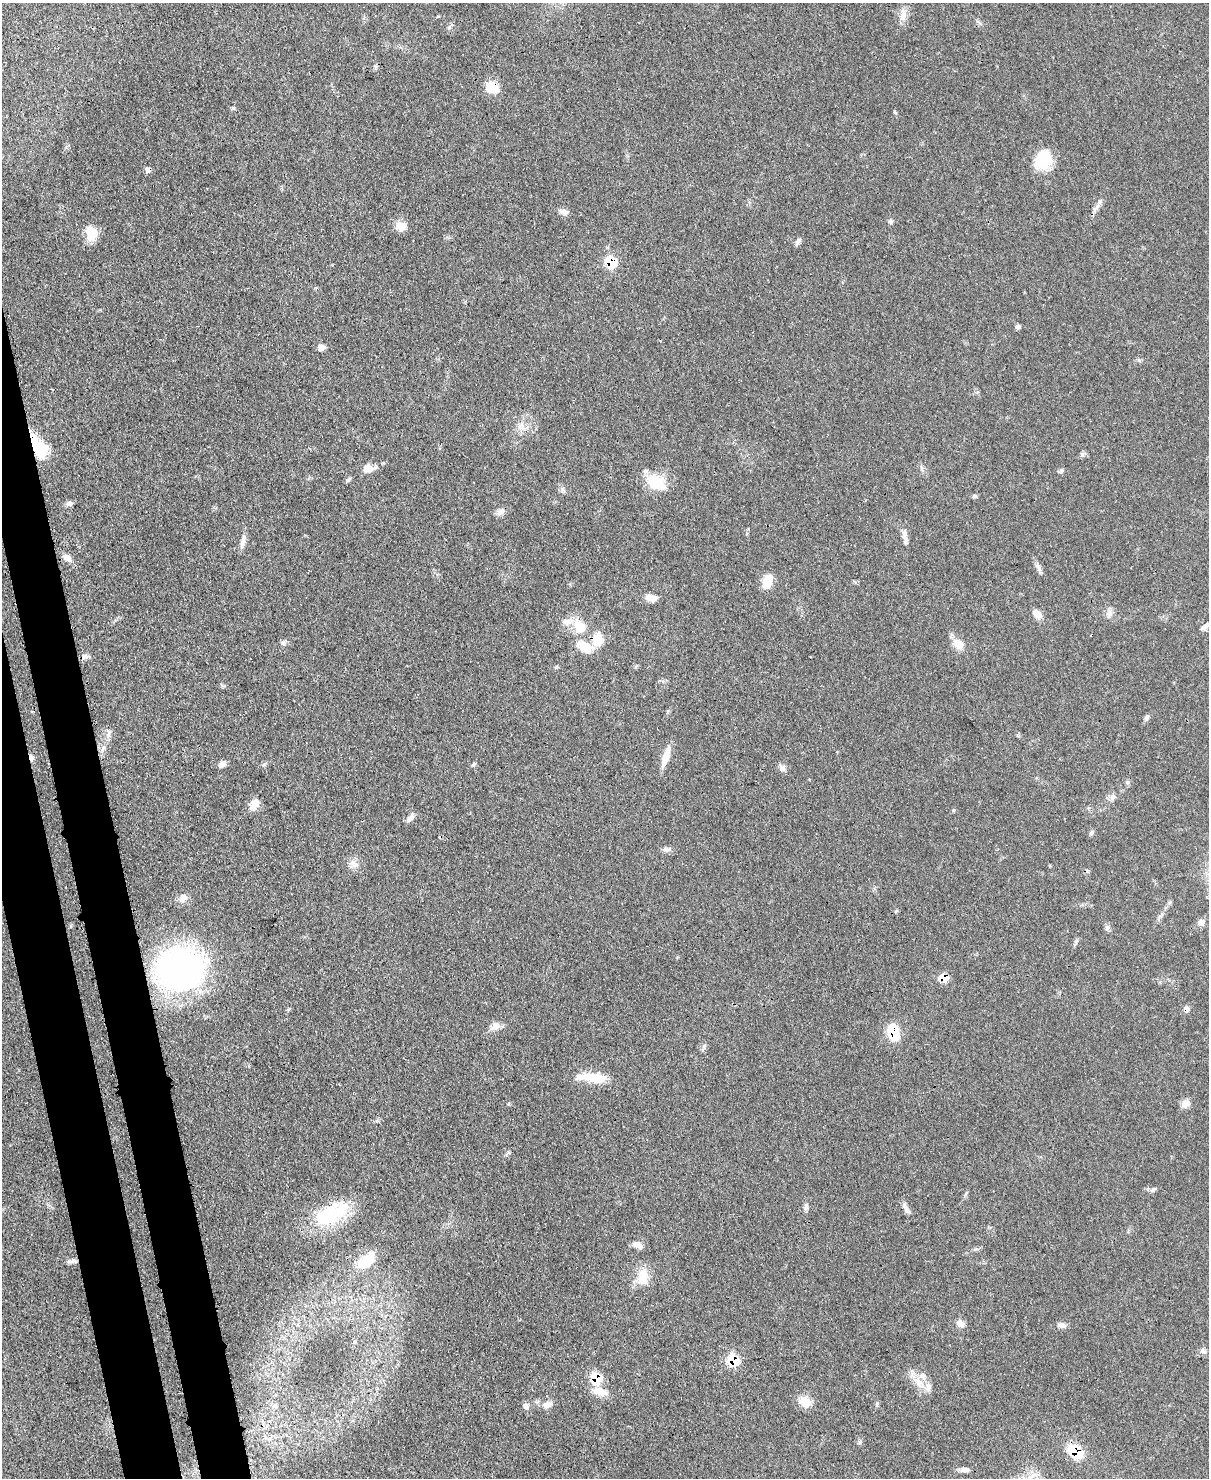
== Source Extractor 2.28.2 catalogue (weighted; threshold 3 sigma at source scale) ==
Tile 7 of 4 x 3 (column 3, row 2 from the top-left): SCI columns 2494-3700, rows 1690-3165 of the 4991 x 4970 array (HDU 1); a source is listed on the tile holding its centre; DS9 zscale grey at full resolution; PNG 1211 x 1480 px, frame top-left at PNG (2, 3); no overlay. Shown black and unused: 5% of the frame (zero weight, under 3 of 4 exposures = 9% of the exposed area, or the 3 px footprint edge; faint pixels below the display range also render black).
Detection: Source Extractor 2.28.2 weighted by HDU 2 'WHT'; one run over the whole footprint, this tile lists its part. Background 0.0551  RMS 0.004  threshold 0.0181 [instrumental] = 3 sigma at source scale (4.5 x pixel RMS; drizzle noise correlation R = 1.50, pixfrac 1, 0.05/0.05 arcsec/px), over >= 5 px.
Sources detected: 96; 4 inside a brighter listed object's ellipse — not listed separately; the other 92 listed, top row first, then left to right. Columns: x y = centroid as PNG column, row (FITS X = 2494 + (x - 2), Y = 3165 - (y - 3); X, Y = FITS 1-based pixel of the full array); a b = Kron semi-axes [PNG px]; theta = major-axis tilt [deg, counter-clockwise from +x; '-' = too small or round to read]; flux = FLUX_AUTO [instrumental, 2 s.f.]
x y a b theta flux
903 15 17 8 76 3.3
449 27 8 4 46 0.82
492 87 14 11 -39 7.9
895 112 6 4 -88 0.48
1043 160 22 17 67 14
148 170 7 6 - 1.6
1100 201 9 5 63 1.3
1094 209 7 7 - 1.2
564 212 11 7 -12 1.9
890 221 7 5 20 0.74
401 226 13 11 -8 3.9
91 233 18 13 -68 6.8
798 241 11 5 52 1.2
610 262 7 6 - 18
1018 327 6 6 - 0.87
321 347 8 7 - 2.2
520 426 11 5 27 1.9
38 447 31 14 -59 15
1082 455 7 5 -70 0.84
368 468 13 10 2 3.1
1061 471 8 5 74 0.79
348 480 9 4 37 0.77
656 482 26 17 -32 11
562 489 9 5 -66 1.1
975 496 7 5 -20 0.66
69 503 9 6 11 1.3
500 512 13 7 34 1.9
904 535 16 6 -83 2.2
243 541 19 6 77 2.5
67 558 13 8 -37 2.6
1038 567 12 5 -69 1.5
767 581 14 9 68 7.7
651 598 15 8 -9 3
1109 613 11 7 83 2
1037 614 13 8 -44 2.9
579 626 19 15 -55 8.4
1205 627 13 7 43 1.7
597 640 15 11 86 8.1
283 643 8 7 - 1.1
958 644 15 12 -52 4.5
584 647 23 12 -37 7.6
85 657 9 7 19 1.4
556 667 5 5 - 0.5
1146 718 8 5 70 1.2
103 748 8 4 54 1
666 757 26 7 72 5
31 758 8 5 -74 1.6
222 764 9 6 31 1.9
474 764 6 5 - 0.65
782 768 10 8 -45 1.7
1113 797 10 6 27 1.5
254 804 14 10 62 3.9
410 818 13 7 45 1.8
1091 833 6 6 - 0.77
667 849 13 6 -2 1.5
354 863 14 7 -34 2.5
183 897 10 9 - 2.6
1161 915 9 3 45 0.89
1201 922 8 7 - 1.8
1107 927 9 5 -25 0.94
1076 942 7 4 58 0.79
179 969 51 44 16 110
943 978 8 6 -14 6.8
1186 1009 8 6 -32 1.5
495 1026 14 9 15 2.7
893 1032 16 10 -75 13
704 1046 8 5 67 0.98
596 1078 31 11 -8 9.5
1185 1104 11 9 22 2.9
1153 1190 7 6 - 0.94
806 1207 10 6 85 1.2
906 1210 12 5 -37 1.5
331 1214 47 21 27 27
637 1245 13 7 -26 2.6
367 1260 25 13 43 13
72 1261 17 4 4 1.5
643 1277 22 13 88 7.5
960 1323 10 8 -34 2.4
1061 1325 11 7 -3 1.7
1203 1351 10 5 -37 1.2
733 1360 7 6 - 20
596 1378 8 7 - 13
919 1383 19 10 -49 5.6
600 1392 22 10 -17 5
805 1402 15 12 -29 5.3
526 1405 9 7 -64 1.3
547 1405 13 8 18 2.5
877 1405 7 4 82 0.66
275 1406 7 4 -18 0.68
860 1442 6 4 70 0.64
1076 1451 17 10 -36 14
964 1469 13 6 -3 1.7
Overlapping masked pixels (flux is a lower limit): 12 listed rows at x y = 492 87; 148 170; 610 262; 38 447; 597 640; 31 758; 943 978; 1186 1009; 893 1032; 733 1360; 596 1378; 1076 1451
Unlisted compact peaks at least as high as the median listed source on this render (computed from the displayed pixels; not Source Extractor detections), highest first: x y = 953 810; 1139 360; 233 108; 1127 782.